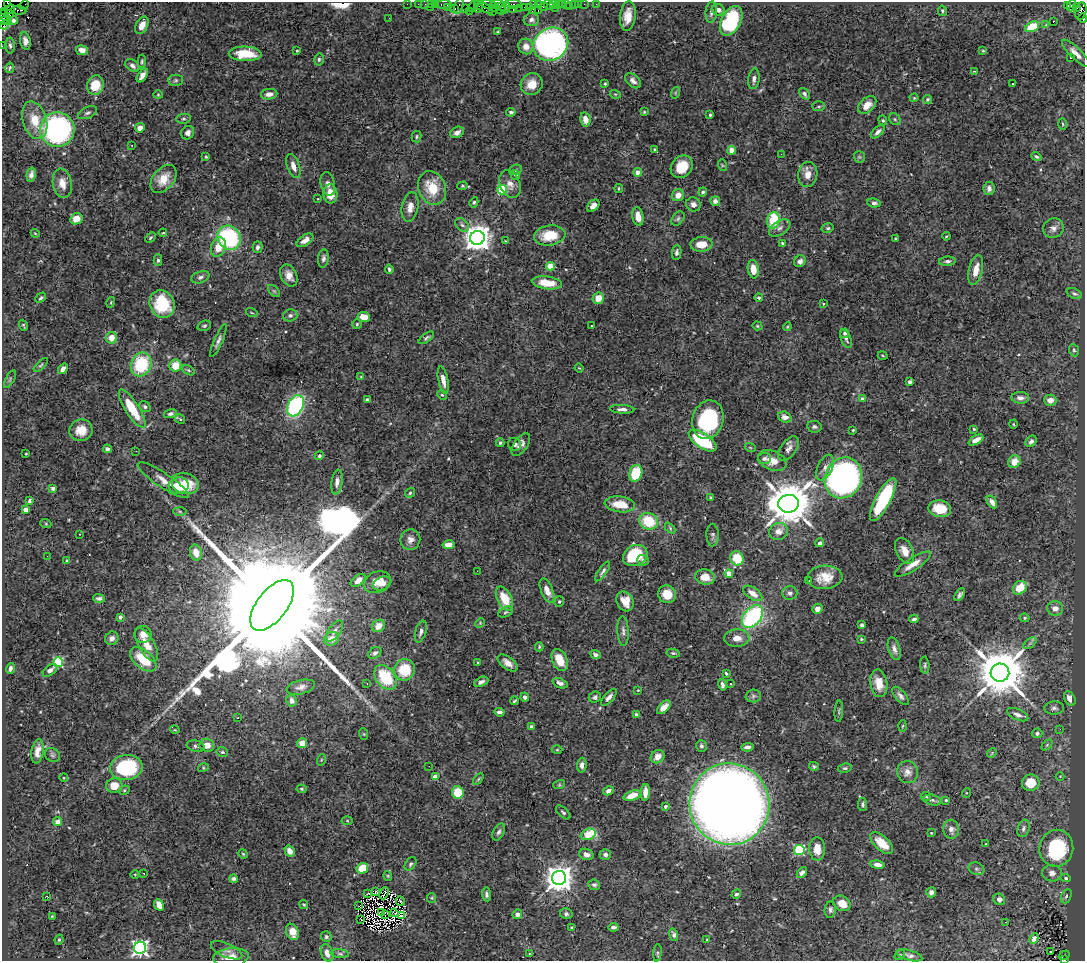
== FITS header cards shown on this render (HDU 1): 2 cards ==
NAXIS1  =                 1083
NAXIS2  =                  959

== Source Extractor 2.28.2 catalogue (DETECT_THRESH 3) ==
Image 1083 x 959 px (HDU 1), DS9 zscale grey, 1 PNG px = 1 image px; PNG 1087 x 963 px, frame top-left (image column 1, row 959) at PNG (2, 2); each listed source drawn as its Kron ellipse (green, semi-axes under 4 px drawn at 4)
Background 0.954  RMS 0.021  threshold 0.0639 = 3 sigma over >= 5 px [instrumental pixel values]
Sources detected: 497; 7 with non-positive FLUX_AUTO (blend fragments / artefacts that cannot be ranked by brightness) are neither listed nor drawn; the other 490 listed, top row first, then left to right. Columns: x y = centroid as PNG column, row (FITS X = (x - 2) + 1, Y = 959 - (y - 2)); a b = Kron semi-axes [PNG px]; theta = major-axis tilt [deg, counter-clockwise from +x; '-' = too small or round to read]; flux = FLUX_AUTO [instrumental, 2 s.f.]
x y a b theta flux
7 3 4 3 - 78
407 4 2 2 - 9
418 4 2 2 - 26
425 4 3 2 - 1.2
431 4 3 2 - 29
435 4 3 2 - 57
444 4 8 3 2 74
497 4 7 2 4 150
514 4 8 3 -2 110
533 4 3 2 - 40
538 4 3 2 - 11
554 4 3 2 - 41
558 4 3 2 - 11
562 4 2 2 - 9.7
566 4 2 2 - 8.8
579 4 2 2 - 8.3
584 4 2 2 - 9.4
596 4 2 2 - 5.8
24 5 5 2 - 20
489 5 8 4 -13 130
549 5 6 4 -28 61
574 5 3 2 - 11
1067 5 3 3 - 98
459 6 8 3 74 27
473 6 7 3 54 49
569 6 2 2 - 8.3
1071 6 6 3 68 18
430 7 2 2 - 54
484 7 10 4 -28 250
501 7 4 3 - 90
505 7 6 3 70 85
524 7 2 2 - 26
543 7 4 3 - 82
447 8 3 2 - 9.9
455 8 3 2 - 38
478 8 5 3 - 120
495 8 2 2 - 19
520 8 2 2 - 10
530 8 4 3 - 63
555 8 2 2 - 130
1077 8 3 3 - 99
10 9 5 3 - 240
465 9 2 2 - 32
513 9 3 3 - 0.54
19 10 7 4 -8 99
501 10 5 3 - 130
718 10 6 6 - 6.4
4 11 2 2 - 8.7
469 11 3 2 - 15
493 11 2 2 - 21
532 11 4 2 - 73
538 11 3 2 - 49
942 11 5 4 - 2.2
1081 11 9 5 79 610
711 12 10 5 84 5.4
9 14 4 4 - 29
628 16 15 7 83 19
5 17 8 3 -55 27
389 18 2 2 - 0.94
1083 18 4 3 - 100
3 20 4 3 - 28
13 20 4 3 - 3.8
531 20 8 6 7 5.1
731 21 16 9 62 120
1053 22 2 2 - 65
1046 24 3 2 - 8.3
4 25 5 3 - 42
142 25 9 6 63 13
1032 27 7 5 27 50
498 32 4 3 - 1.8
25 41 9 5 -80 6.3
551 44 18 16 34 380
2 46 2 2 - 7.9
10 46 8 4 -87 3.3
526 46 8 7 - 12
82 50 6 5 - 10
297 51 3 2 - 1.4
983 51 3 3 - 1.3
1076 53 18 5 -45 11
245 54 16 7 -2 38
1071 58 3 2 - 1.7
319 59 6 4 77 2.7
142 61 7 4 87 2
132 66 8 5 -38 5.2
10 68 5 3 - 1.9
975 71 3 2 - 2.2
142 75 8 4 56 7.7
754 79 10 5 82 5.3
176 80 7 5 1 2.8
633 81 9 6 -41 6.1
532 84 11 10 - 19
605 84 3 3 - 1.4
1013 84 3 3 - 1.7
95 85 10 8 72 29
675 93 6 3 72 1.6
269 94 8 5 7 8.4
615 94 5 3 - 1.4
804 94 6 4 -51 3.8
158 95 4 4 - 1.4
914 98 4 4 - 1.4
927 99 5 4 - 2.6
867 105 10 7 42 14
818 106 6 5 - 2.6
511 112 4 4 - 3.1
644 112 3 3 - 1.5
87 113 10 5 24 4
710 115 3 3 - 1.9
183 119 7 5 6 2.9
585 119 7 5 -78 11
895 119 6 5 - 2.5
35 120 19 12 -73 30
883 120 5 4 - 1.8
1063 124 5 3 - 1.6
140 128 5 4 - 12
57 130 17 17 - 290
457 132 7 5 30 7.4
878 132 8 4 43 5.5
188 133 7 6 - 5.1
417 137 6 5 - 2.1
132 146 2 2 - 1.1
655 150 3 3 - 2.1
732 150 4 4 - 23
781 154 3 2 - 1.2
206 157 3 3 - 1.5
859 157 6 5 - 2.1
1036 157 5 3 - 2.5
722 165 6 4 -72 1.9
293 166 12 6 -70 11
682 167 12 10 48 32
516 170 6 5 - 2.6
638 172 4 4 - 20
31 175 7 4 77 5.7
515 175 5 4 - 3.7
808 175 12 9 81 13
163 179 16 10 51 22
62 183 15 9 -79 15
328 184 12 7 -77 6.4
510 184 14 10 -68 11
463 186 5 4 - 2.1
432 188 17 13 -69 42
618 188 4 2 - 1.3
989 188 7 5 82 6
502 190 5 4 - 86
703 192 4 4 - 3.4
330 194 9 7 -87 24
678 195 6 5 - 12
318 199 3 2 - 0.87
715 201 5 5 - 6.7
474 202 5 4 - 1.9
874 203 7 4 -8 3.5
693 204 7 7 - 5.4
593 206 7 5 46 6.9
410 207 15 8 80 13
638 217 9 5 -81 13
76 219 6 5 - 18
678 219 8 5 50 3.2
773 220 8 6 77 53
462 225 8 5 -45 3.6
780 228 12 7 33 6.9
828 228 6 4 13 2.6
1053 228 10 9 - 6.8
35 233 4 3 - 1.3
163 233 4 3 - 1.2
550 235 16 10 8 37
946 236 4 3 - 1.4
150 238 6 4 46 2.1
229 238 12 11 - 160
477 238 7 7 - 1900
895 239 3 3 - 1.4
305 240 9 5 34 8.2
505 241 3 3 - 3.6
782 243 3 3 - 1.6
701 244 11 7 3 23
218 247 10 7 70 21
257 247 6 5 - 3.4
677 252 7 4 83 4
323 258 9 5 84 3.9
158 260 6 4 -90 2.7
800 261 6 5 - 5.2
947 261 8 4 5 3.7
550 266 4 4 - 41
389 269 4 3 - 2.6
753 269 9 5 -83 18
976 270 15 7 78 17
289 275 11 8 -65 11
200 277 9 5 18 4.6
547 283 15 6 -8 25
274 291 7 4 -44 2.1
1074 294 8 5 -23 3.1
41 298 6 4 43 2.4
598 298 6 5 - 18
759 298 4 3 - 3
111 302 5 3 - 1.4
162 304 14 12 -65 67
823 304 3 3 - 1.2
252 313 6 3 -19 1.4
290 315 7 6 - 4
364 317 6 5 - 18
357 324 5 5 - 2
23 325 6 3 -69 2
591 325 3 2 - 1.3
204 326 7 5 19 2.5
757 326 5 4 - 1.6
787 327 4 3 - 1.3
845 333 5 4 - 3.1
112 338 5 5 - 17
426 338 9 4 37 2.9
846 339 9 5 -68 3.8
218 341 17 4 67 5.6
1074 350 6 5 - 2.4
883 355 5 2 - 1.3
141 364 12 10 66 81
41 365 9 4 44 2.5
175 366 6 6 - 24
579 368 4 3 - 1.3
63 369 6 4 53 9
188 370 7 4 -31 2.1
361 377 4 3 - 1.2
10 379 10 3 61 2.1
443 380 14 5 -79 11
910 382 4 3 - 4
442 395 5 4 - 1.9
1020 398 9 6 -2 7.1
367 399 3 3 - 2.8
863 399 4 3 - 10
1050 400 6 5 - 9.8
295 406 11 7 61 190
145 407 6 5 - 3.1
132 409 22 7 -58 50
622 409 12 4 -4 5.4
170 414 6 4 15 3.1
785 417 7 5 -20 9.4
180 419 5 3 - 1.6
708 420 19 15 73 130
1013 424 4 3 - 1.2
814 427 7 5 -11 3.4
974 429 4 4 - 1.6
81 430 11 11 - 20
853 430 3 3 - 1.5
976 440 8 4 29 9.8
703 441 16 7 -34 100
1031 441 6 5 - 4.2
500 443 4 3 - 1.9
515 444 7 6 - 4.6
521 445 13 6 55 6.1
750 447 6 3 -20 1.4
107 449 4 3 - 4.7
789 449 14 7 54 8.4
136 451 2 2 - 4.6
26 454 3 2 - 1.1
319 456 5 4 - 2.3
764 458 7 5 6 4.5
772 460 15 9 -23 20
1014 462 6 6 - 19
825 467 14 7 65 8.9
636 473 8 6 70 48
843 478 21 18 64 520
163 480 30 7 -33 14
337 482 12 5 82 6.8
185 484 14 10 -17 38
179 486 10 8 5 27
53 488 3 3 - 6.3
410 493 5 4 - 2.2
711 498 3 3 - 2
30 500 4 3 - 2.8
883 500 24 7 62 130
992 502 7 4 -58 9
620 504 15 8 -7 29
788 504 10 9 - 6700
940 509 11 8 -11 30
25 510 4 4 - 12
180 512 6 4 -2 2.1
649 521 9 8 - 51
46 524 5 3 - 1.6
670 528 6 4 -47 2
778 531 9 8 - 13
80 534 3 2 - 0.84
713 535 11 6 -89 3.9
410 540 10 10 - 8.8
820 543 4 4 - 4.8
448 545 6 4 11 14
905 551 14 8 -63 14
196 553 8 6 -75 19
635 555 13 10 26 68
47 556 3 2 - 1.2
737 558 7 6 - 41
643 560 6 5 - 4.3
67 561 4 3 - 2
913 564 21 6 33 15
477 571 2 2 - 3.8
603 571 11 4 56 3.9
729 573 4 4 - 29
705 577 10 7 -10 19
825 577 17 11 4 25
358 580 8 5 36 11
808 581 3 3 - 1.8
377 582 14 10 25 19
382 584 10 6 23 9.5
1020 588 7 6 - 32
547 590 13 6 -67 12
753 593 11 5 -34 13
790 593 7 7 - 5.1
667 594 9 8 - 22
960 595 7 4 60 3.9
99 598 6 4 -3 3.6
505 599 13 7 -63 31
559 601 5 4 - 2.2
625 601 10 8 -64 20
272 605 30 15 52 140000
1055 608 8 7 - 11
817 609 5 4 - 8.2
505 612 7 5 27 2.7
120 617 4 3 - 3
752 617 13 8 50 190
1025 618 5 4 - 2.4
914 619 4 3 - 3.4
480 623 5 4 - 1.6
862 625 4 3 - 3.1
378 626 7 6 - 15
334 631 12 6 54 6
623 631 15 5 -87 5.4
421 632 11 5 74 5.4
143 634 8 8 - 11
112 638 7 6 - 6.7
737 638 12 9 3 12
332 639 8 6 27 19
861 639 4 3 - 1.5
1030 643 7 4 36 2.9
146 645 18 8 -61 18
539 647 4 3 - 1.7
894 649 12 6 -73 6.3
375 653 7 5 35 4.4
673 653 7 4 -9 2.3
596 655 5 4 - 4.6
143 659 15 9 -41 41
560 660 12 7 -66 26
58 662 5 5 - 120
478 662 3 2 - 1
508 663 11 6 -37 10
925 665 8 4 -87 2.8
10 668 5 3 - 4.4
50 670 8 5 37 5.1
404 670 11 10 - 49
726 673 3 3 - 2
1000 673 9 9 - 9100
385 677 14 9 -52 80
481 682 7 4 24 5
367 683 3 3 - 0.89
560 683 8 4 -22 6.3
879 683 14 8 -81 20
730 684 3 3 - 3.2
722 685 6 3 -75 6.2
301 687 14 7 14 7.8
638 690 4 3 - 1
753 696 8 6 2 3.7
901 696 11 5 -50 4.9
525 697 4 4 - 4.9
595 697 6 5 - 3.6
609 697 10 4 48 5.8
1070 698 7 5 -63 11
292 701 6 5 - 8.1
514 701 4 3 - 2
664 707 8 5 44 11
1054 708 10 6 4 4.7
839 711 10 3 86 2.4
499 712 5 3 - 4.1
637 715 4 3 - 6.6
1018 715 11 5 -23 7.4
238 718 2 2 - 1.3
903 726 5 3 - 1.4
531 727 4 3 - 6.3
1060 729 3 2 - 2.2
175 730 5 3 - 1.2
1037 733 5 5 - 2.8
364 734 6 3 -71 1.5
302 743 5 5 - 9.9
207 745 7 6 - 13
1047 745 6 4 45 2.1
196 746 9 5 -12 3.9
701 746 6 5 - 3.2
747 747 6 4 7 5.1
557 750 5 3 - 1.5
37 751 12 6 80 11
222 752 6 4 -14 2
992 753 5 4 - 1.4
52 755 8 6 -36 3.2
658 757 7 6 - 13
321 760 6 3 72 1.6
582 765 7 5 87 6.1
429 766 2 2 - 1.7
814 766 5 4 - 2
126 767 16 12 6 120
203 768 5 3 - 1.6
845 768 7 4 9 2.6
907 772 11 10 - 9.6
1060 776 4 3 - 0.98
435 777 4 4 - 17
64 778 4 3 - 1.2
478 779 6 3 53 1.6
1031 783 9 8 - 32
559 785 6 4 18 1.6
114 786 8 7 - 18
301 789 5 4 - 1.9
124 790 5 4 - 1.9
608 791 5 4 - 6.2
458 792 6 6 - 35
645 792 8 4 86 12
966 793 5 3 - 1.4
632 795 9 4 18 17
926 796 5 4 - 1.7
932 800 9 5 -15 3.3
946 800 4 4 - 1.6
729 804 41 40 - 2600
863 804 7 4 -82 2.8
665 806 3 3 - 3.7
563 812 9 4 -44 2.9
347 821 5 3 - 1.5
58 822 4 4 - 9.8
1023 828 9 6 73 4.5
951 829 9 8 - 8.3
499 832 9 5 63 4
931 833 2 2 - 1.1
588 834 8 5 22 50
882 843 14 7 -43 21
985 844 4 2 - 0.95
1056 848 18 17 - 120
817 849 11 8 -89 15
799 850 5 5 - 110
290 851 6 4 -58 11
243 854 5 4 - 1.6
586 854 7 5 -18 7.2
605 855 6 5 - 3.5
410 864 7 5 57 3.1
878 865 7 4 -9 8.3
362 868 6 5 - 42
976 869 8 6 -20 3.6
802 873 6 4 49 4.4
1052 873 10 8 -8 7.9
135 874 4 3 - 0.99
144 874 3 2 - 5.3
388 876 5 3 - 1.2
559 878 7 7 - 1900
1066 878 5 4 - 2.3
233 879 4 4 - 3.3
594 885 6 5 - 3.1
376 891 3 2 - 1.9
931 892 5 5 - 5.7
368 893 4 2 - 2.2
384 893 6 2 67 2.9
486 894 7 4 -84 4.1
736 894 5 4 - 3.4
47 896 3 2 - 22
1066 896 7 5 67 3.2
432 898 5 4 - 1.7
999 899 6 5 - 6.1
400 901 5 3 - 1.9
842 903 9 7 -29 16
304 904 4 3 - 1.8
159 905 6 4 -68 22
359 906 2 2 - 1.3
830 910 8 5 84 3.7
382 912 3 2 - 0.91
394 913 4 2 - 0.54
386 914 3 2 - 1.9
517 914 5 5 - 4.9
566 914 6 5 - 3.3
52 916 3 2 - 1.2
401 916 3 3 - 1.1
361 920 2 2 - 0.73
1005 922 3 2 - 5.7
572 927 3 3 - 2
613 927 5 3 - 4.1
292 932 8 6 -66 17
674 935 6 4 -74 4
326 937 5 5 - 2.7
707 939 4 2 - 1.1
1034 939 5 4 - 8
59 940 5 4 - 1.8
140 948 6 6 - 490
226 950 17 6 -23 7.1
1050 952 3 2 - 2.9
327 953 9 6 -71 11
529 953 3 3 - 1.3
657 953 9 4 84 2.7
340 954 9 4 -5 2.5
900 955 6 4 38 2
909 955 13 5 -15 5.3
1064 955 6 3 31 100
231 957 18 9 6 17
1064 960 3 2 - 300
At the frame edge (FLAGS 8, measured only in part): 7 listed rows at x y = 7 3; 1081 11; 1083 18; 3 20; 2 46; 231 957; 1064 960
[7 non-positive-flux detections neither listed nor drawn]